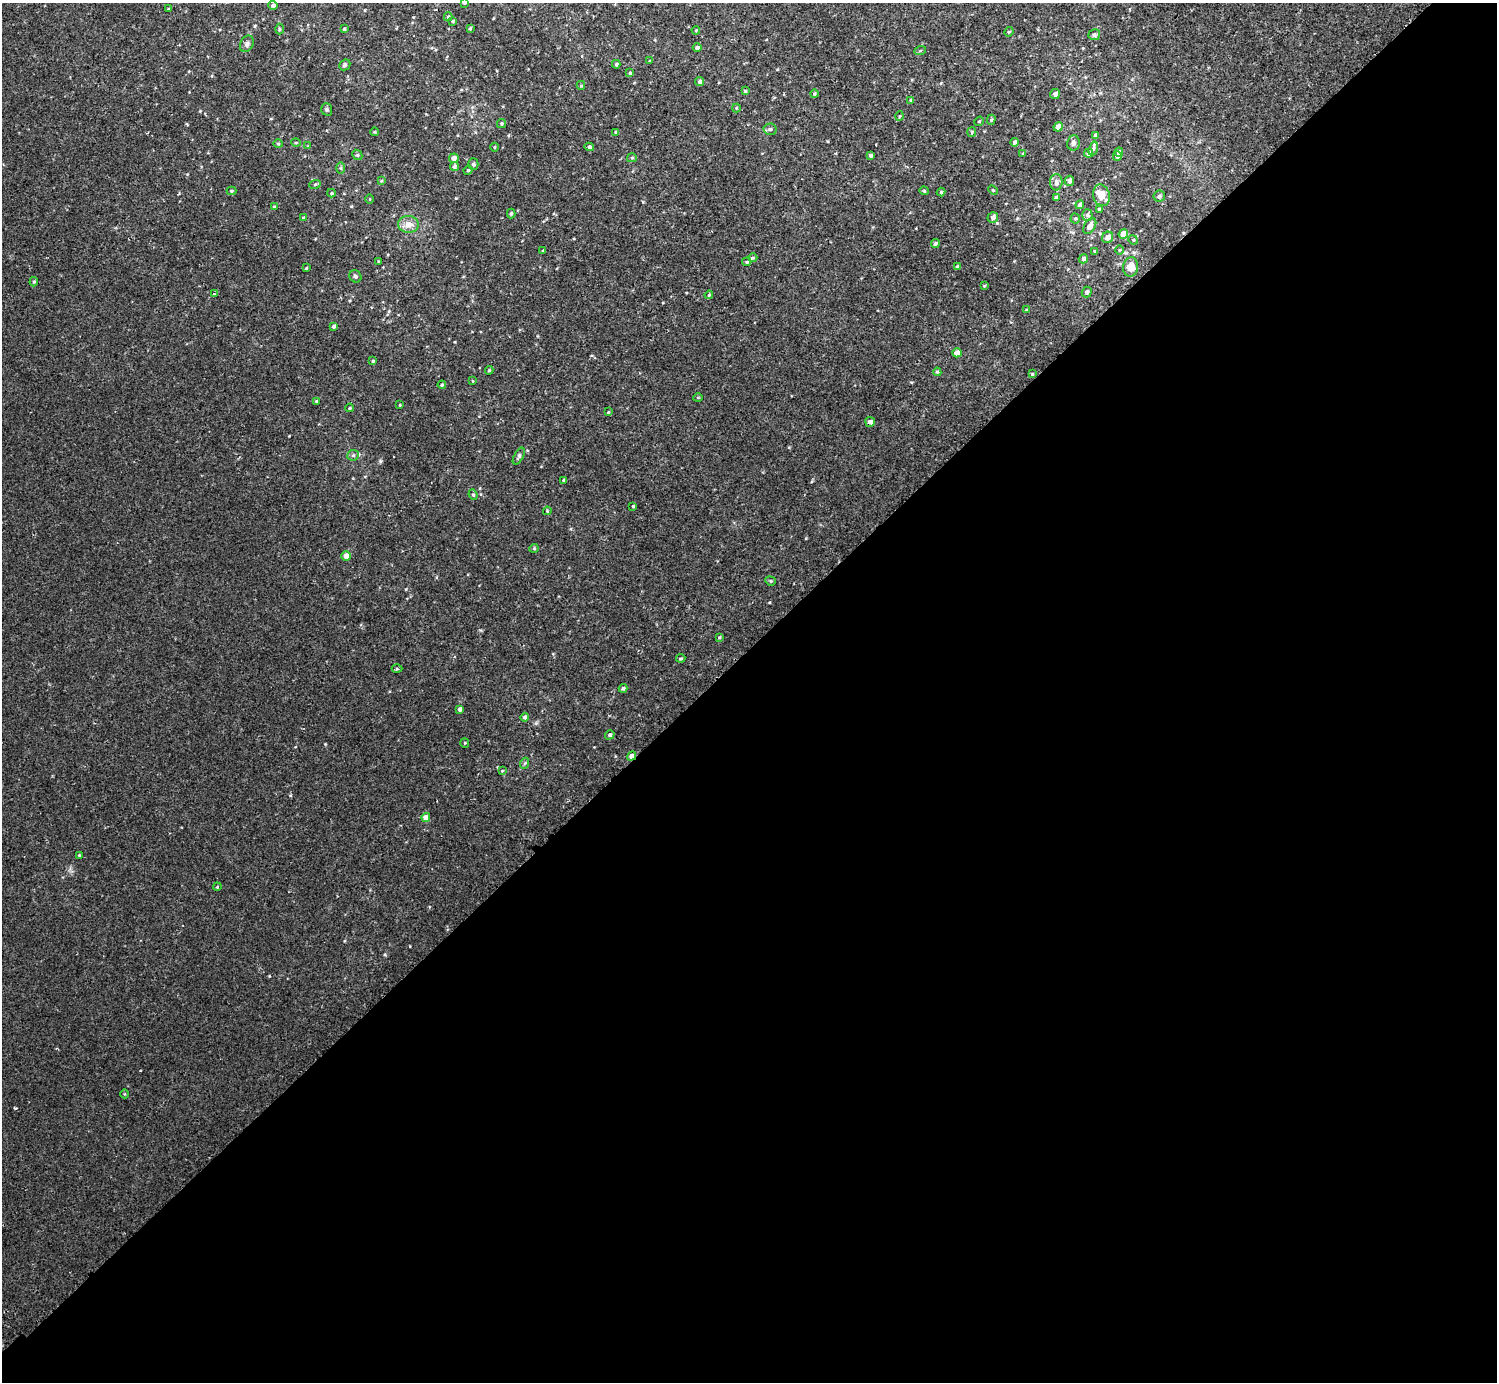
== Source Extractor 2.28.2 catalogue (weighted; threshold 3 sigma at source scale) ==
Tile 15 of 4 x 4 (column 3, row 4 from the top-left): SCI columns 3034-4528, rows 206-1585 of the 6070 x 6071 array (HDU 1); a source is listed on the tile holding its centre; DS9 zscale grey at full resolution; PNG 1499 x 1384 px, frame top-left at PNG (2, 3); each listed source drawn as its Kron ellipse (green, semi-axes under 4 px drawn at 4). Shown black and unused: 53% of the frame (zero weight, under 2 of 3 exposures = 3% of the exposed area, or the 3 px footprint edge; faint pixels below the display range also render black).
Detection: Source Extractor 2.28.2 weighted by HDU 2 'WHT'; one run over the whole footprint, this tile lists its part. Background 0.00212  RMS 0.0043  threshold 0.0192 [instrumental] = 3 sigma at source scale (4.5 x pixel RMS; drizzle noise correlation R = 1.50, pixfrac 1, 0.05/0.05 arcsec/px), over >= 5 px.
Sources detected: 141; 3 inside a brighter listed object's ellipse — not listed separately; the other 138 listed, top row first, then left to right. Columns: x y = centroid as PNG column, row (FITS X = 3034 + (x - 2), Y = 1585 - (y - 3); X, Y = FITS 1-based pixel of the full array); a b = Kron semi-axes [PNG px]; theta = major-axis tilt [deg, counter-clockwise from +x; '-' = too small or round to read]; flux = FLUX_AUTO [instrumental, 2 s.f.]
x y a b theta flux
464 3 4 3 - 0.46
273 5 5 4 - 0.8
169 9 3 3 - 0.5
448 17 4 3 - 0.53
452 21 4 3 - 0.47
470 28 4 3 - 0.5
279 29 5 3 - 0.43
344 29 3 3 - 0.54
696 30 4 3 - 0.36
1009 32 5 4 - 0.43
1094 35 6 5 - 0.81
247 44 9 6 62 1.2
697 48 4 4 - 1.3
920 51 6 4 20 0.48
650 61 3 2 - 0.29
616 64 4 3 - 0.59
345 65 6 5 - 0.6
630 73 4 3 - 0.54
700 81 4 4 - 0.83
581 85 4 4 - 0.62
745 91 4 4 - 0.49
814 94 4 4 - 0.58
1055 94 5 5 - 1.4
911 100 3 3 - 0.61
736 108 4 4 - 0.39
327 109 6 5 - 0.64
900 116 4 3 - 0.36
991 120 5 4 - 0.56
979 121 5 4 - 0.43
501 124 4 4 - 0.57
1058 127 5 4 - 4
770 129 6 5 - 1.1
375 132 4 3 - 0.31
616 132 4 4 - 0.73
972 132 5 4 - 0.51
1096 135 4 3 - 1.4
1014 142 4 4 - 0.85
296 143 5 3 - 0.37
1073 143 7 6 - 1.6
278 144 4 4 - 0.48
308 146 4 3 - 0.32
494 147 4 3 - 0.4
589 147 4 4 - 0.75
1093 148 7 4 72 1
1119 152 4 4 - 1
1023 153 3 2 - 0.28
1088 153 5 4 - 1.7
357 155 5 4 - 0.59
870 155 4 3 - 0.76
1117 156 5 4 - 0.96
454 158 5 4 - 1.8
632 158 5 4 - 0.51
473 164 6 5 - 0.85
454 167 5 4 - 0.79
341 168 6 4 90 0.55
468 170 5 4 - 0.49
381 181 4 3 - 0.41
1069 181 5 4 - 1.1
1056 182 8 6 89 1.5
315 184 6 3 19 0.45
993 190 5 3 - 0.42
231 191 5 4 - 0.56
924 191 4 4 - 0.4
941 192 4 4 - 0.57
332 193 4 4 - 0.47
1101 195 11 8 -75 5.7
1159 196 6 5 - 0.98
1057 197 4 4 - 1.3
370 199 5 3 - 0.32
1080 205 4 4 - 1.4
274 207 4 3 - 0.35
1100 209 4 4 - 1
511 213 5 3 - 0.57
1087 215 6 5 - 0.84
993 217 5 5 - 1.5
304 218 4 4 - 0.45
1075 219 5 4 - 0.6
408 224 10 8 -3 3.4
1090 226 9 5 60 2.3
1123 234 5 4 - 5.5
1108 237 6 5 - 2.2
1133 240 5 4 - 0.44
935 243 4 4 - 0.8
1119 250 5 3 - 0.39
543 251 3 2 - 0.36
1095 251 4 3 - 0.61
753 258 4 3 - 0.86
1083 259 4 4 - 1.2
379 261 3 3 - 0.43
747 262 4 3 - 0.5
957 267 4 4 - 0.67
1131 267 9 7 80 4.9
306 268 4 3 - 0.39
355 276 6 5 - 0.71
34 282 4 4 - 0.54
984 286 4 4 - 0.39
1087 292 5 5 - 1.1
214 294 4 4 - 0.55
709 295 4 3 - 0.48
1026 310 4 3 - 0.34
334 326 4 3 - 0.85
957 353 5 4 - 2.2
373 361 3 3 - 0.42
489 370 4 3 - 0.42
937 372 4 4 - 0.56
1032 374 4 3 - 0.44
473 381 4 2 - 0.28
442 385 4 3 - 0.49
698 397 5 3 - 0.37
317 401 4 4 - 0.7
400 405 4 2 - 0.3
350 408 4 3 - 0.48
608 412 4 3 - 0.32
870 422 5 5 - 1.5
353 455 6 5 - 0.71
519 456 9 4 60 0.93
563 480 3 3 - 0.39
473 495 5 4 - 0.59
633 506 3 3 - 0.41
547 511 4 3 - 0.34
534 548 4 4 - 0.49
346 556 5 4 - 3.2
770 581 5 4 - 0.58
719 637 3 3 - 0.4
681 658 5 3 - 0.48
397 668 5 3 - 0.47
623 688 4 4 - 0.65
460 709 4 4 - 1.2
525 717 4 4 - 0.95
610 735 5 4 - 0.69
465 743 4 4 - 0.41
632 756 5 4 - 2.3
525 763 5 3 - 0.53
502 771 3 3 - 3.3
426 817 4 4 - 3.4
79 855 3 3 - 0.28
217 887 4 3 - 0.36
125 1094 4 3 - 0.3
Overlapping masked pixels (flux is a lower limit): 1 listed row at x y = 632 756
Isophote crosses this tile's border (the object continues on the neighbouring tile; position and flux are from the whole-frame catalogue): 1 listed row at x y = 464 3
Unlisted compact peaks at least as high as the median listed source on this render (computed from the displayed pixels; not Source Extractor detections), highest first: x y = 15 1108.